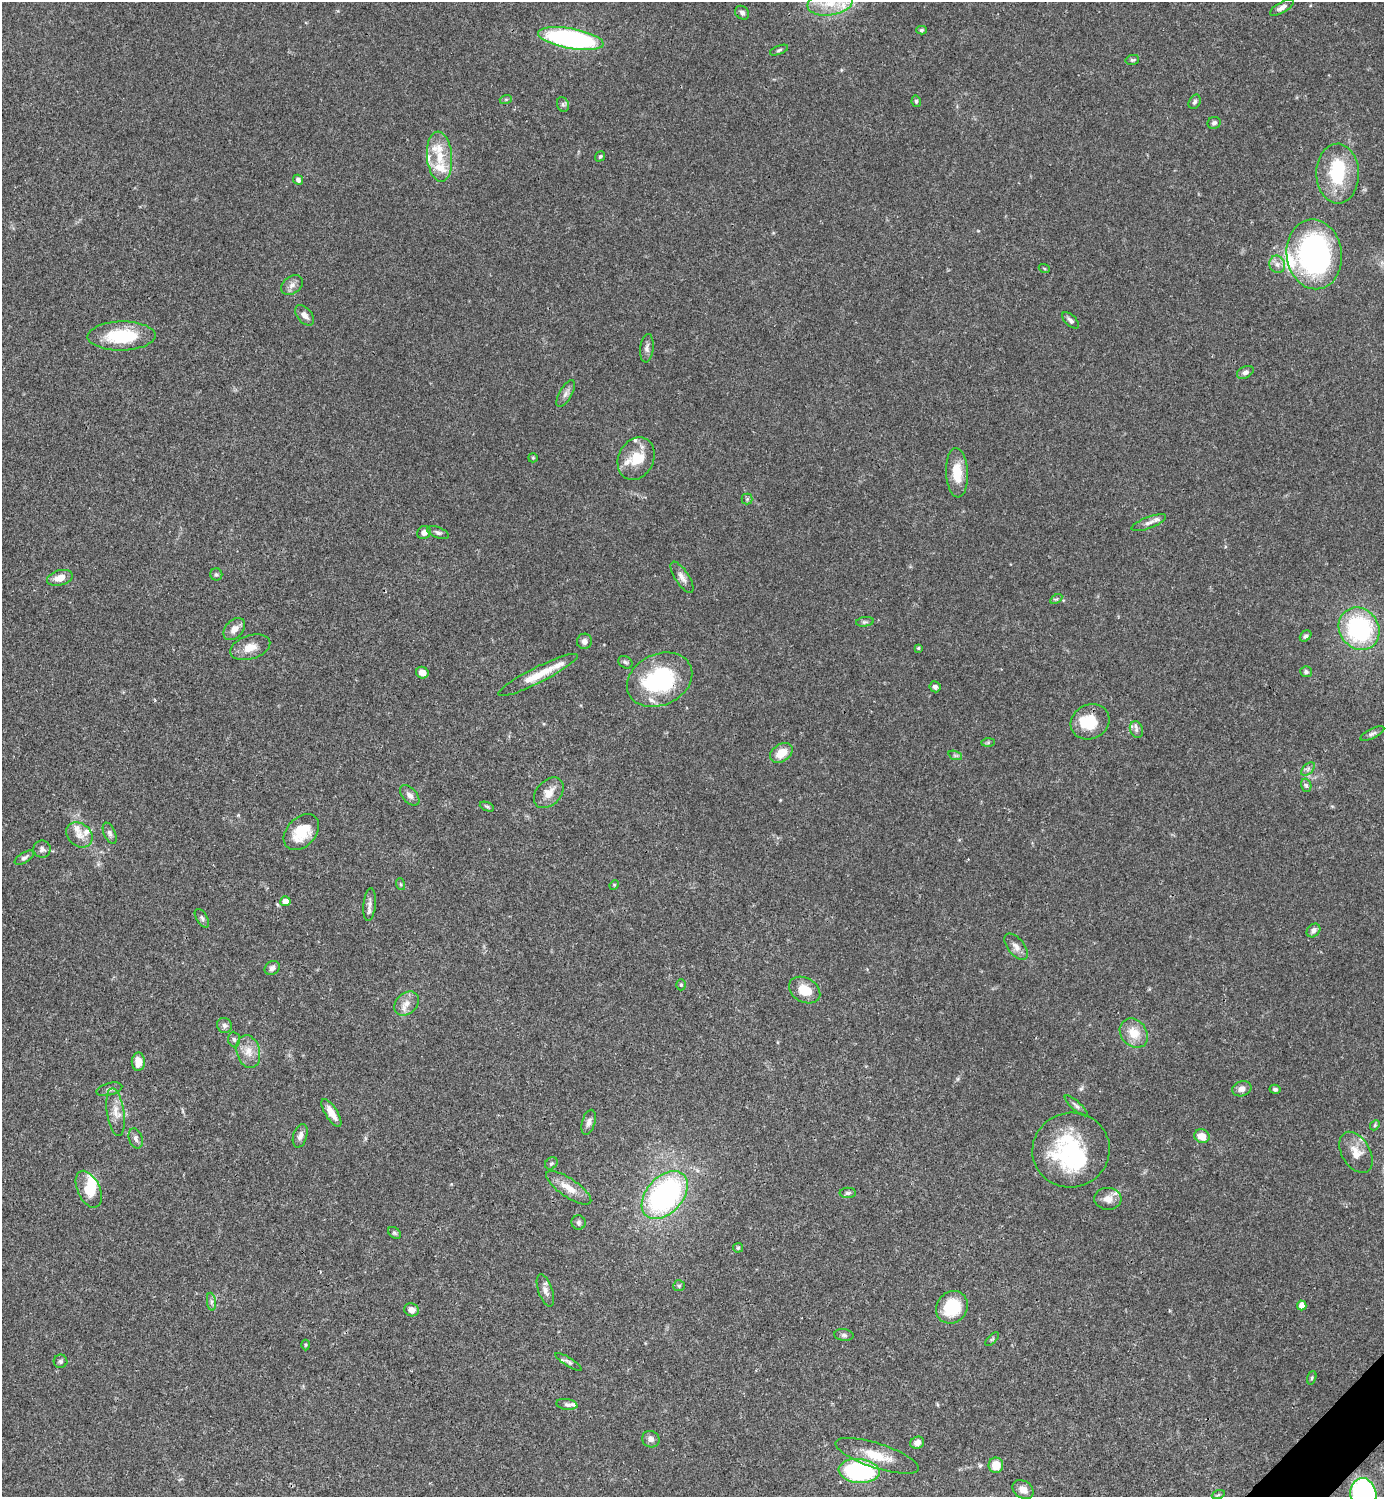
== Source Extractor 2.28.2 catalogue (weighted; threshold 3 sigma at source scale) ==
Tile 6 of 4 x 4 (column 2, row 2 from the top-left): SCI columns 1682-3063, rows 2992-4486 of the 5984 x 5985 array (HDU 1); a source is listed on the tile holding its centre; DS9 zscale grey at full resolution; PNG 1386 x 1499 px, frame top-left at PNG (2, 2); each listed source drawn as its Kron ellipse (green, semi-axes under 4 px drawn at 4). Shown black and unused: <1% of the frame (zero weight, under 3 of 4 exposures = <1% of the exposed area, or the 3 px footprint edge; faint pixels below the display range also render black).
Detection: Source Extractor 2.28.2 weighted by HDU 2 'WHT'; one run over the whole footprint, this tile lists its part. Background 0.0386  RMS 0.0026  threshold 0.0118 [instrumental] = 3 sigma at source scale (4.5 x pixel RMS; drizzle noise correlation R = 1.50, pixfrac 1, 0.05/0.05 arcsec/px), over >= 5 px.
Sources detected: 145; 3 inside a brighter object's white glare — neither listed nor drawn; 17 inside a brighter listed object's ellipse — not listed separately; the other 125 listed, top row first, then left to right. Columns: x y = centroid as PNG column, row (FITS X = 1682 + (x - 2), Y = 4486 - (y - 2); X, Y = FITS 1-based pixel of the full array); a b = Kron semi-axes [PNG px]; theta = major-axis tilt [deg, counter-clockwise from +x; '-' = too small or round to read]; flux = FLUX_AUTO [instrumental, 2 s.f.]
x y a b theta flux
830 3 23 12 8 6.4
1282 7 13 5 30 1.2
742 13 8 6 -44 0.8
922 30 5 4 - 0.44
571 39 33 10 -10 55
779 50 10 4 21 0.51
1132 60 7 5 13 0.45
506 99 6 4 18 0.32
916 101 6 4 -77 0.43
1195 102 7 5 61 0.66
563 104 7 6 - 0.63
1214 123 6 6 - 0.7
600 156 5 4 - 0.41
440 157 25 12 -85 6.7
1338 174 30 21 -89 14
298 180 5 4 - 0.79
1314 254 35 27 -82 67
1277 264 9 8 - 1.3
1044 268 5 3 - 0.26
292 285 12 8 35 1.3
305 315 12 7 -49 1.5
1070 320 10 5 -44 0.89
121 336 34 14 1 14
647 348 14 6 84 1.1
1245 372 9 5 26 0.98
566 393 15 6 60 1.3
533 458 5 4 - 0.29
636 459 22 17 63 6.4
957 473 25 11 -87 5.9
747 499 5 5 - 0.38
1149 523 18 6 21 1.4
438 532 11 5 -21 0.74
424 533 7 6 - 1.3
216 574 6 6 - 0.57
682 577 18 7 -57 1.6
60 578 13 7 15 2.6
1056 599 7 4 31 0.42
865 622 9 4 7 0.53
234 629 13 8 46 2
1359 629 22 19 -52 32
1306 636 6 5 - 0.66
584 641 7 7 - 1.2
250 647 20 12 18 3.3
918 648 4 3 - 0.34
625 662 7 5 -32 0.58
1306 672 5 5 - 0.61
422 673 6 5 - 2
538 675 44 8 27 5.9
660 680 34 25 25 27
935 687 5 5 - 0.9
1090 722 20 17 27 7.5
1136 730 8 6 -70 0.81
1372 734 13 5 26 0.84
988 743 7 4 1 0.39
781 753 12 8 34 4
955 755 7 4 -19 0.5
1308 769 8 5 46 0.75
1306 785 7 5 -73 0.55
549 793 17 12 47 3.3
410 795 12 7 -48 1.3
487 807 7 4 -23 0.39
301 832 21 14 46 7.3
110 833 11 6 -67 0.89
79 835 14 11 -40 2.4
42 849 8 8 - 1
24 858 11 5 32 0.74
400 884 6 4 -71 0.38
614 885 5 4 - 0.26
285 901 5 5 - 2.4
370 905 16 6 84 1.2
202 918 10 5 -58 0.64
1313 930 8 6 46 1.1
1016 947 15 8 -51 1.6
272 968 8 6 34 0.99
681 985 5 4 - 0.38
805 990 17 12 -29 4.9
407 1003 14 10 43 2.4
224 1025 7 7 - 0.94
1134 1033 16 12 -49 4.4
234 1039 8 6 -84 0.64
248 1052 17 11 -75 3.1
138 1062 9 6 88 2.9
109 1089 13 6 15 0.95
1242 1089 10 7 19 1.5
1275 1089 5 4 - 0.55
1076 1106 15 4 -41 0.82
116 1112 24 8 -81 3
331 1113 16 6 -58 2.6
589 1122 13 6 73 1.3
1375 1125 5 4 - 0.35
300 1136 12 7 72 1.4
1202 1136 8 6 -24 3.1
136 1138 10 6 -72 0.95
1071 1150 39 37 15 28
1356 1152 22 14 -59 3.8
551 1163 7 5 42 0.47
569 1188 26 9 -34 4
89 1189 19 11 -65 5.2
848 1193 8 5 1 0.56
665 1195 28 18 48 55
1108 1199 13 11 -4 2.1
578 1223 7 7 - 0.71
394 1233 7 5 -40 0.46
738 1248 5 5 - 0.34
679 1286 6 5 - 0.41
545 1290 17 7 -71 1.5
211 1302 9 4 -82 0.73
1302 1305 5 4 - 2.2
952 1307 17 15 49 11
411 1310 7 6 - 1.7
844 1335 9 6 -8 0.74
992 1339 9 3 45 0.35
305 1345 5 3 - 0.29
60 1361 7 6 - 0.62
568 1362 15 4 -32 0.79
1312 1378 7 4 72 0.37
567 1404 11 5 -8 0.79
651 1439 9 8 - 1.1
917 1443 7 6 - 1.4
877 1456 44 12 -18 7.3
996 1465 7 7 - 4.4
859 1471 20 12 -6 37
1023 1489 11 8 -35 2
1363 1494 16 13 -78 60
1218 1495 6 4 19 0.39
Isophote crosses this tile's border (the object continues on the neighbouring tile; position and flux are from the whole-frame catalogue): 2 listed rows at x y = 830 3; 1363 1494